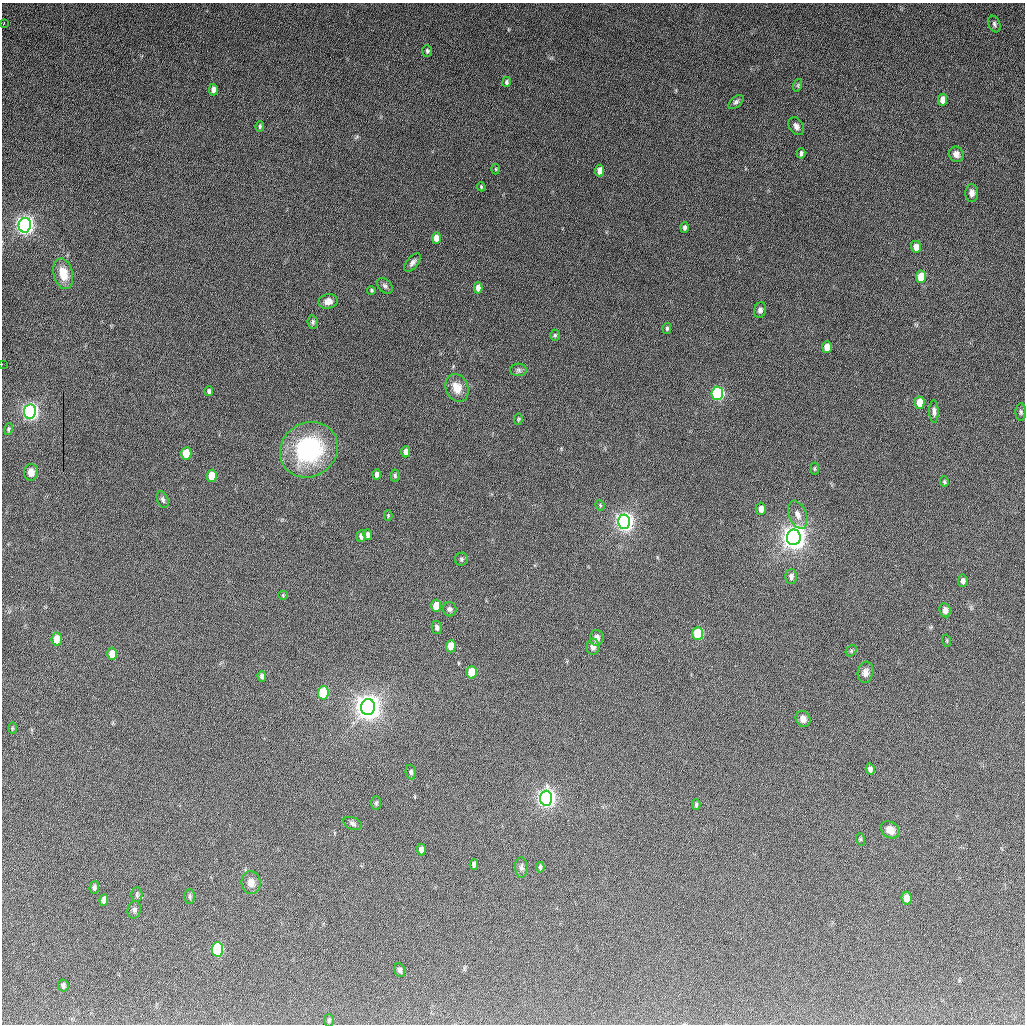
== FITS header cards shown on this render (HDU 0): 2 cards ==
NAXIS1  =                 1023
NAXIS2  =                 1022

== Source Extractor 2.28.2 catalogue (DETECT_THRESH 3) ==
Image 1023 x 1022 px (HDU 0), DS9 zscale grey, 1 PNG px = 1 image px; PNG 1027 x 1026 px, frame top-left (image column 1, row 1022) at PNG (2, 3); each listed source drawn as its Kron ellipse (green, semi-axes under 4 px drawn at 4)
Background 815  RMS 33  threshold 97.8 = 3 sigma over >= 5 px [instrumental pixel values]
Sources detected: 107; all 107 listed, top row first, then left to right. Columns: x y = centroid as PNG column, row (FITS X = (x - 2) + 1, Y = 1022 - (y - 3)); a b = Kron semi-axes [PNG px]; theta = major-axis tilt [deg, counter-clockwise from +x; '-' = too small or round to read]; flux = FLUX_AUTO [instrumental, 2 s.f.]
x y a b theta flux
4 23 3 3 - 9.6e+03
994 24 9 5 -67 5.1e+03
427 51 6 5 - 4.4e+03
507 82 5 4 - 4.9e+03
798 85 6 4 72 3.2e+03
213 90 6 4 89 1.1e+04
942 100 6 4 82 1.7e+04
736 102 9 5 41 5.4e+03
260 126 5 3 - 3.6e+03
796 126 10 7 -58 9.0e+03
801 153 5 3 - 5.2e+03
956 154 8 7 - 1.3e+04
496 169 5 3 - 2.2e+03
600 170 6 4 83 2.0e+04
481 187 4 3 - 2.3e+03
972 193 9 6 -89 1.1e+04
25 225 7 6 - 1.6e+06
684 227 5 3 - 4.7e+03
436 238 6 4 86 1.9e+04
916 247 6 5 - 1.5e+04
413 262 11 5 50 7.6e+03
63 274 16 9 -76 3.7e+04
921 277 6 5 - 5.3e+04
385 286 9 6 -45 6.1e+03
478 288 6 4 89 1.8e+04
371 290 4 3 - 2.9e+03
328 301 9 7 11 1.4e+04
760 310 8 6 71 7.0e+03
313 322 7 5 -80 4.5e+03
667 328 5 4 - 3.4e+03
555 335 5 4 - 3.3e+03
827 347 6 5 - 2.5e+04
2 364 2 2 - 6.8e+03
519 370 8 6 -1 6.0e+03
457 388 14 11 -69 3.1e+04
209 391 5 4 - 4.7e+03
717 393 7 5 85 4.0e+05
920 403 6 5 - 4.0e+04
30 411 7 6 - 1.2e+06
934 411 11 4 -88 7.9e+03
1021 412 9 5 -89 4.5e+03
518 419 5 4 - 2.5e+03
9 429 6 4 77 3.5e+03
309 450 30 27 34 2.4e+05
406 452 6 4 88 1.4e+04
186 453 6 5 - 7.2e+04
815 469 6 4 -85 2.6e+03
31 472 8 7 - 1.5e+04
377 474 5 4 - 1.1e+04
395 475 6 4 -86 3.3e+03
212 476 6 5 - 6.6e+04
944 482 5 4 - 2.9e+03
163 500 9 5 -68 5.1e+03
600 505 5 3 - 2.5e+03
761 509 6 5 - 1.6e+04
798 515 14 8 -68 1.8e+04
388 516 5 4 - 2.4e+03
624 522 7 6 - 1.6e+06
368 535 5 4 - 7.0e+03
361 536 6 4 83 7.9e+03
794 537 8 7 - 3.0e+06
461 559 6 6 - 3.8e+03
791 576 7 5 89 9.9e+03
963 581 6 4 86 8.8e+03
283 595 5 4 - 2.3e+03
436 606 6 5 - 5.1e+04
450 609 7 6 - 6.5e+03
945 610 7 5 -81 1.1e+04
437 627 6 5 - 6.5e+03
698 633 6 5 - 1.5e+05
597 638 8 7 - 1.1e+04
57 639 6 5 - 3.4e+04
947 641 6 4 -72 2.7e+03
451 646 6 5 - 3.9e+04
593 647 8 6 87 9.4e+03
851 651 6 4 47 3.2e+03
112 654 6 5 - 3.9e+04
471 672 6 5 - 6.9e+04
866 672 10 8 79 1.2e+04
262 676 5 4 - 5.3e+03
323 693 7 5 87 1.8e+05
368 707 8 7 - 3.4e+06
803 719 8 7 - 1.2e+04
12 728 6 3 89 2.4e+03
870 769 5 4 - 8.1e+03
411 772 7 5 -85 5.7e+03
546 798 7 6 - 1.5e+06
376 803 7 5 -89 4.1e+03
696 805 5 4 - 3.5e+03
353 823 9 6 -21 5.8e+03
890 830 10 8 -32 1.5e+04
860 839 6 4 -72 2.9e+03
421 849 6 4 -89 1.2e+04
474 864 5 4 - 6.7e+03
521 867 10 6 -88 7.4e+03
540 867 5 4 - 4.5e+03
251 883 11 9 -82 1.7e+04
94 887 6 5 - 5.7e+03
137 895 7 5 90 3.9e+03
190 896 7 5 -90 4.2e+03
906 898 6 5 - 2.3e+04
104 900 6 4 85 8.9e+03
134 910 9 6 76 6.8e+03
217 949 7 6 - 2.8e+05
400 970 7 5 -73 5.5e+03
63 986 6 5 - 5.9e+03
329 1020 6 5 - 3.4e+03
At the frame edge (FLAGS 8, measured only in part): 2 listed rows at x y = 4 23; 2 364